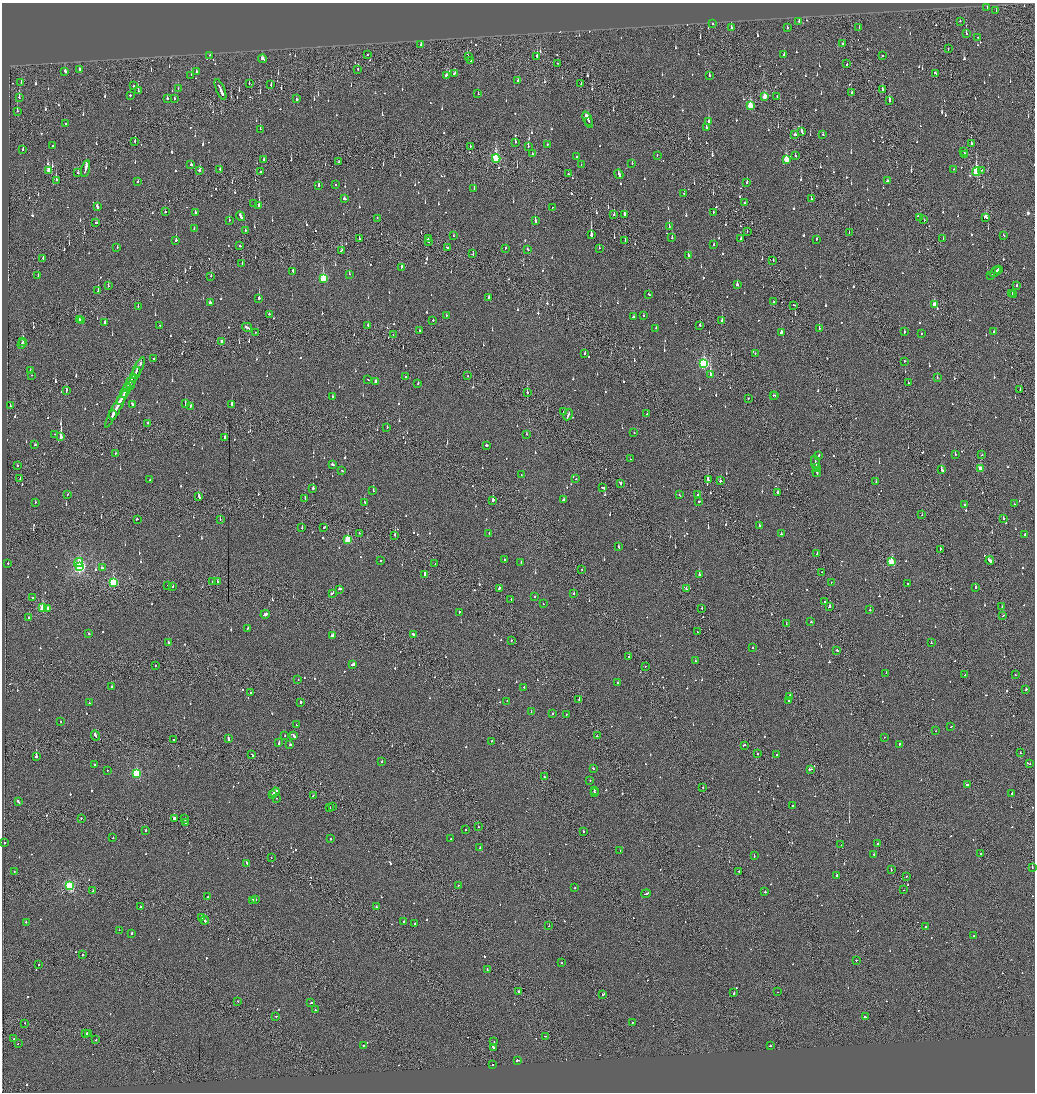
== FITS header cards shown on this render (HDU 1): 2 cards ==
NAXIS1  =                 2065
NAXIS2  =                 2180

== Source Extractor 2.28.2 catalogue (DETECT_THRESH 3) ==
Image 2065 x 2180 px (HDU 1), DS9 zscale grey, zoomed out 1/2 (1 PNG px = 2 x 2 image px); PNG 1037 x 1094 px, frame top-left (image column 1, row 2179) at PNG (2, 3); each listed source drawn as its Kron ellipse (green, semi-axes under 4 px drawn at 4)
Background -0.114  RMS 0.067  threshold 0.201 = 3 sigma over >= 5 px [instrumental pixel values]
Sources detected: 1301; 69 cannot appear on this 1/2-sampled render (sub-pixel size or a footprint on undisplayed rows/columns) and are neither listed nor drawn; of the other 1232, the 500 brightest by FLUX_AUTO listed and drawn (732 fainter detections omitted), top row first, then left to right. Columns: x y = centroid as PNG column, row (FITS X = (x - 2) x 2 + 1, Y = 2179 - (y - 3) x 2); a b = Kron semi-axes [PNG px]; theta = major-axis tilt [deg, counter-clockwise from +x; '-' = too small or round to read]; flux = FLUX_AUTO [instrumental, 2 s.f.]
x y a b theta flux
987 7 2 1 - 110
996 11 2 2 - 69
799 21 3 2 - 110
960 21 2 2 - 180
712 24 2 2 - 83
731 27 3 2 - 69
787 27 3 2 - 99
859 28 2 2 - 65
966 34 3 2 - 210
977 37 2 2 - 93
843 44 2 2 - 800
421 45 2 2 - 190
948 49 2 1 - 64
784 54 3 2 - 81
210 55 2 2 - 60
367 55 2 2 - 48
883 55 2 2 - 50
537 56 2 2 - 370
468 57 2 1 - 68
263 59 4 3 - 110
471 60 3 2 - 80
558 63 2 1 - 84
847 64 2 2 - 430
79 69 2 2 - 150
358 69 2 2 - 71
65 71 3 2 - 130
196 72 2 2 - 87
454 73 3 2 - 170
935 73 3 2 - 150
191 75 2 1 - 71
446 75 3 2 - 100
709 75 3 2 - 75
518 80 3 2 - 77
21 83 3 2 - 51
249 83 2 1 - 61
581 84 2 1 - 48
271 85 2 1 - 96
133 86 2 2 - 170
178 88 2 1 - 48
220 89 11 2 -66 830
882 90 3 2 - 100
138 91 4 2 - 77
851 93 2 1 - 190
478 94 2 2 - 74
130 95 2 2 - 130
765 96 4 2 - 290
19 97 3 2 - 100
777 97 2 1 - 67
167 98 2 2 - 160
175 99 2 2 - 84
296 99 2 2 - 89
889 100 3 2 - 320
750 106 4 3 - 370
17 111 3 2 - 97
588 120 9 2 -67 420
708 121 2 2 - 130
589 122 2 2 - 100
66 124 2 2 - 510
706 128 3 2 - 66
260 129 3 2 - 88
802 132 4 2 - 120
794 135 3 2 - 110
823 135 2 2 - 57
135 142 3 2 - 74
515 142 2 2 - 89
971 143 3 2 - 67
547 144 2 2 - 61
53 146 2 2 - 74
470 146 2 2 - 88
528 146 3 2 - 86
23 149 3 2 - 77
964 152 2 1 - 72
532 154 2 1 - 58
965 154 4 2 - 140
657 156 2 1 - 170
795 156 2 2 - 63
577 157 2 2 - 75
496 158 4 3 - 1100
264 160 3 2 - 150
786 160 4 3 - 340
339 162 2 2 - 140
632 163 2 2 - 89
191 164 2 2 - 170
581 164 2 1 - 48
85 169 8 2 75 340
953 169 2 2 - 65
49 170 3 2 - 180
220 170 3 2 - 85
982 170 2 1 - 61
199 171 2 2 - 130
78 172 2 2 - 150
260 172 2 2 - 310
976 172 4 3 - 1200
568 174 2 2 - 81
619 174 5 2 - 130
56 180 3 1 - 210
887 181 3 2 - 97
138 182 2 2 - 75
747 182 2 2 - 130
319 185 2 2 - 160
336 185 2 2 - 85
474 189 2 2 - 79
684 194 2 2 - 61
344 199 3 2 - 99
811 199 3 2 - 240
745 203 2 1 - 59
254 204 2 2 - 51
259 206 4 2 - 470
97 207 4 2 - 130
552 207 2 2 - 48
165 212 2 2 - 180
713 212 2 2 - 87
195 213 2 2 - 170
614 214 2 2 - 250
624 214 3 2 - 91
240 216 5 2 - 210
986 217 3 3 - 200
377 218 2 1 - 95
920 218 2 1 - 110
229 220 2 2 - 96
535 220 3 2 - 320
924 220 2 2 - 77
96 223 2 2 - 72
669 226 3 2 - 140
194 228 2 2 - 48
245 231 2 1 - 56
747 231 2 1 - 58
849 232 2 1 - 55
591 235 4 2 - 590
1004 235 2 2 - 72
453 236 2 2 - 54
428 238 3 2 - 63
672 238 2 2 - 100
359 239 2 1 - 51
741 239 2 2 - 120
816 239 2 2 - 86
943 239 2 2 - 51
176 240 3 2 - 270
428 241 2 2 - 88
625 241 2 1 - 61
714 244 2 2 - 82
240 246 2 2 - 84
117 248 2 2 - 60
448 248 2 2 - 130
505 248 2 2 - 60
599 248 2 1 - 110
528 249 3 2 - 55
341 250 3 2 - 69
473 254 2 1 - 53
688 256 3 2 - 250
43 258 2 1 - 50
773 261 2 2 - 120
242 263 2 1 - 97
401 267 3 2 - 110
998 269 2 2 - 120
293 271 4 2 - 120
995 272 6 2 42 340
349 274 2 2 - 68
991 275 2 2 - 89
38 276 2 2 - 81
211 276 2 1 - 56
323 279 4 3 - 750
737 285 3 2 - 84
1017 285 2 2 - 170
108 286 2 2 - 48
98 291 3 2 - 220
1012 293 2 1 - 110
649 294 2 2 - 120
1013 295 3 2 - 140
489 297 3 2 - 56
259 298 2 2 - 400
774 302 2 2 - 98
210 303 2 2 - 200
794 305 2 2 - 72
934 305 3 3 - 190
138 306 2 2 - 68
269 314 2 2 - 77
446 315 2 2 - 66
644 316 2 2 - 49
634 317 2 2 - 68
79 320 3 2 - 140
433 320 2 2 - 110
722 320 2 2 - 240
81 321 2 1 - 60
105 322 2 2 - 72
160 325 2 2 - 59
368 325 2 2 - 52
700 325 3 2 - 160
247 327 5 2 - 360
656 328 2 2 - 220
819 328 2 1 - 160
419 330 2 2 - 160
255 332 2 1 - 55
904 332 3 2 - 61
994 332 2 2 - 57
781 333 3 2 - 150
922 333 2 2 - 85
393 334 2 1 - 59
23 341 2 1 - 130
222 342 3 2 - 73
22 344 5 2 - 230
755 353 2 2 - 100
585 354 2 2 - 110
154 358 2 2 - 150
904 361 2 2 - 66
704 364 4 3 - 1700
138 368 12 2 62 470
30 370 2 2 - 56
136 373 6 2 67 370
32 375 2 2 - 50
468 375 2 1 - 54
710 375 4 2 - 580
133 377 4 2 - 190
406 377 2 2 - 63
937 377 2 2 - 59
368 379 2 1 - 77
131 381 7 2 57 350
376 381 3 2 - 98
909 383 2 1 - 47
418 384 2 2 - 78
131 385 2 2 - 53
128 387 3 2 - 340
1020 390 2 1 - 52
66 391 3 2 - 110
126 391 8 2 60 470
527 393 2 2 - 140
773 395 2 1 - 290
775 395 2 2 - 230
333 397 2 2 - 74
748 398 2 1 - 52
120 401 3 2 - 160
132 404 3 2 - 250
185 404 4 2 - 520
232 404 3 2 - 200
10 406 2 2 - 54
190 406 2 2 - 82
116 408 22 2 61 720
564 412 2 1 - 59
647 414 2 1 - 140
113 415 4 2 - 220
568 415 6 2 64 240
148 423 2 2 - 61
387 427 2 2 - 63
634 432 2 2 - 52
55 434 3 2 - 170
526 434 2 2 - 48
61 437 3 2 - 2900
225 437 3 2 - 230
35 445 2 2 - 67
486 445 2 2 - 190
115 453 2 2 - 48
955 454 2 2 - 100
982 455 2 2 - 48
819 456 2 2 - 71
630 459 2 2 - 49
815 463 7 2 -82 390
332 465 3 2 - 160
18 466 2 1 - 64
816 467 2 1 - 97
980 469 3 2 - 200
941 470 3 2 - 240
342 471 2 2 - 76
817 472 5 2 - 160
521 475 2 2 - 57
20 478 2 1 - 68
576 479 2 2 - 68
150 480 2 2 - 67
708 480 3 2 - 240
720 481 2 1 - 1700
876 482 2 2 - 48
620 483 3 2 - 180
313 488 2 2 - 440
603 488 4 2 - 170
373 490 2 2 - 140
778 492 3 2 - 110
67 494 2 2 - 48
679 495 2 2 - 56
697 495 2 2 - 89
199 497 3 2 - 300
305 499 2 2 - 60
493 500 2 2 - 280
564 500 4 2 - 200
35 502 2 2 - 52
364 502 3 2 - 350
698 502 2 2 - 90
965 504 2 2 - 77
1014 504 2 2 - 69
922 514 2 1 - 120
1003 518 2 2 - 120
137 519 3 2 - 94
220 520 3 2 - 88
759 526 2 2 - 75
302 528 2 2 - 130
324 528 3 2 - 50
359 533 2 1 - 110
489 533 2 2 - 66
781 534 2 2 - 170
1025 534 2 2 - 64
395 535 2 1 - 450
348 539 3 3 - 560
619 547 3 2 - 130
940 549 2 1 - 190
817 553 3 1 - 100
504 559 2 2 - 61
381 561 2 2 - 53
990 561 4 2 - 560
78 562 5 3 - 140
521 562 2 2 - 52
891 562 3 3 - 560
8 564 2 2 - 49
435 564 2 1 - 90
80 567 3 3 - 2900
102 568 3 2 - 76
582 570 2 1 - 110
822 572 2 2 - 67
425 574 4 2 - 200
699 575 2 2 - 270
113 582 3 3 - 1300
212 582 3 2 - 93
218 582 3 2 - 110
831 582 2 1 - 62
908 583 2 2 - 65
168 585 2 1 - 330
173 587 2 2 - 120
976 587 2 2 - 330
499 588 2 2 - 100
686 588 2 2 - 190
339 589 3 2 - 140
332 593 4 2 - 140
574 594 2 2 - 110
535 597 2 2 - 78
32 598 2 2 - 81
511 599 2 2 - 66
824 602 2 1 - 48
543 604 2 2 - 49
830 606 3 2 - 280
1002 606 2 2 - 84
43 608 4 3 - 570
48 608 2 2 - 73
702 608 2 2 - 160
870 610 2 2 - 120
459 612 2 2 - 92
265 614 4 2 - 170
1003 615 2 2 - 49
29 618 2 2 - 140
811 622 2 2 - 78
786 624 2 2 - 67
248 628 2 2 - 100
697 632 2 2 - 65
89 633 2 2 - 68
413 635 4 2 - 120
332 636 3 2 - 240
511 640 2 2 - 150
168 643 2 2 - 280
931 643 2 2 - 110
753 648 2 2 - 54
837 650 3 2 - 77
629 656 2 2 - 110
695 661 2 2 - 83
155 665 2 2 - 82
353 665 4 2 - 200
645 666 2 1 - 100
886 673 2 2 - 76
965 675 2 2 - 48
1015 675 2 1 - 83
298 679 2 2 - 74
618 683 2 2 - 100
112 687 2 2 - 91
524 687 2 2 - 180
1026 689 3 2 - 85
250 693 2 2 - 130
790 697 2 2 - 340
579 699 2 2 - 210
789 700 2 2 - 110
507 701 2 1 - 57
301 702 3 2 - 180
89 703 2 2 - 110
531 711 2 1 - 64
552 713 2 2 - 87
566 715 2 2 - 52
60 722 2 2 - 71
296 725 2 2 - 50
951 727 2 2 - 59
936 731 2 1 - 100
95 735 5 2 - 220
285 736 2 2 - 55
294 736 3 2 - 140
597 736 2 1 - 100
884 737 2 1 - 72
228 739 3 2 - 190
173 740 2 2 - 150
492 741 2 1 - 170
279 742 3 2 - 100
290 744 2 2 - 250
899 744 2 2 - 53
744 745 3 2 - 110
1020 753 2 2 - 110
757 754 2 1 - 230
252 755 3 2 - 130
777 755 2 2 - 310
36 757 2 2 - 730
382 761 2 1 - 65
1030 764 2 1 - 81
94 765 2 2 - 64
593 769 2 2 - 190
810 769 3 1 - 170
107 770 2 2 - 52
136 773 3 3 - 1200
544 777 3 2 - 230
590 781 2 2 - 69
967 784 2 2 - 440
703 787 2 1 - 210
594 790 2 2 - 97
275 792 5 2 - 360
595 792 3 2 - 150
1012 794 2 2 - 260
273 795 3 2 - 290
313 795 2 2 - 110
276 798 2 2 - 73
18 802 4 2 - 170
333 806 2 2 - 67
793 806 2 2 - 83
330 807 2 2 - 410
81 818 2 2 - 51
174 818 3 2 - 280
185 819 2 2 - 84
186 822 3 2 - 89
478 826 2 1 - 58
465 830 2 2 - 140
146 831 2 2 - 88
583 832 2 2 - 60
113 838 2 2 - 59
331 839 2 2 - 50
451 839 2 2 - 150
4 842 2 2 - 110
878 843 2 2 - 88
841 845 2 1 - 100
480 848 2 2 - 48
620 851 2 1 - 51
874 854 2 2 - 92
981 854 2 2 - 110
754 856 3 2 - 100
271 858 2 1 - 54
247 863 3 2 - 130
1032 868 2 2 - 280
891 870 2 1 - 83
14 871 2 1 - 78
739 871 2 2 - 130
836 876 2 2 - 330
906 876 2 2 - 140
458 885 2 2 - 66
69 886 3 3 - 1700
575 888 2 2 - 59
904 890 2 1 - 63
93 891 2 1 - 53
765 892 2 2 - 81
646 893 5 2 - 200
208 897 2 2 - 68
256 899 2 2 - 49
253 900 2 2 - 51
141 907 2 2 - 74
376 907 2 2 - 89
202 917 3 1 - 120
204 920 4 2 - 230
404 921 2 1 - 210
26 922 3 2 - 70
415 923 3 2 - 170
549 926 2 1 - 53
926 927 2 2 - 49
119 930 2 1 - 280
131 933 3 2 - 120
974 936 2 2 - 100
83 955 2 2 - 120
856 960 2 2 - 160
561 962 2 2 - 47
39 964 2 2 - 49
487 970 2 2 - 200
518 991 2 1 - 280
777 992 2 1 - 72
734 993 2 2 - 560
603 994 3 2 - 440
238 1001 2 2 - 53
311 1003 3 1 - 110
315 1010 2 2 - 48
276 1016 2 2 - 59
865 1017 3 2 - 150
632 1022 2 2 - 54
24 1023 2 2 - 59
86 1033 2 2 - 120
88 1033 2 2 - 100
545 1036 2 2 - 98
14 1039 2 2 - 88
96 1040 2 1 - 67
494 1042 2 2 - 56
18 1044 2 2 - 55
363 1045 2 1 - 86
770 1046 2 2 - 200
493 1047 3 2 - 540
517 1060 2 2 - 360
492 1064 2 1 - 82
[732 fainter detections neither listed nor drawn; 69 sub-pixel or undisplayed-footprint detections neither listed nor drawn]